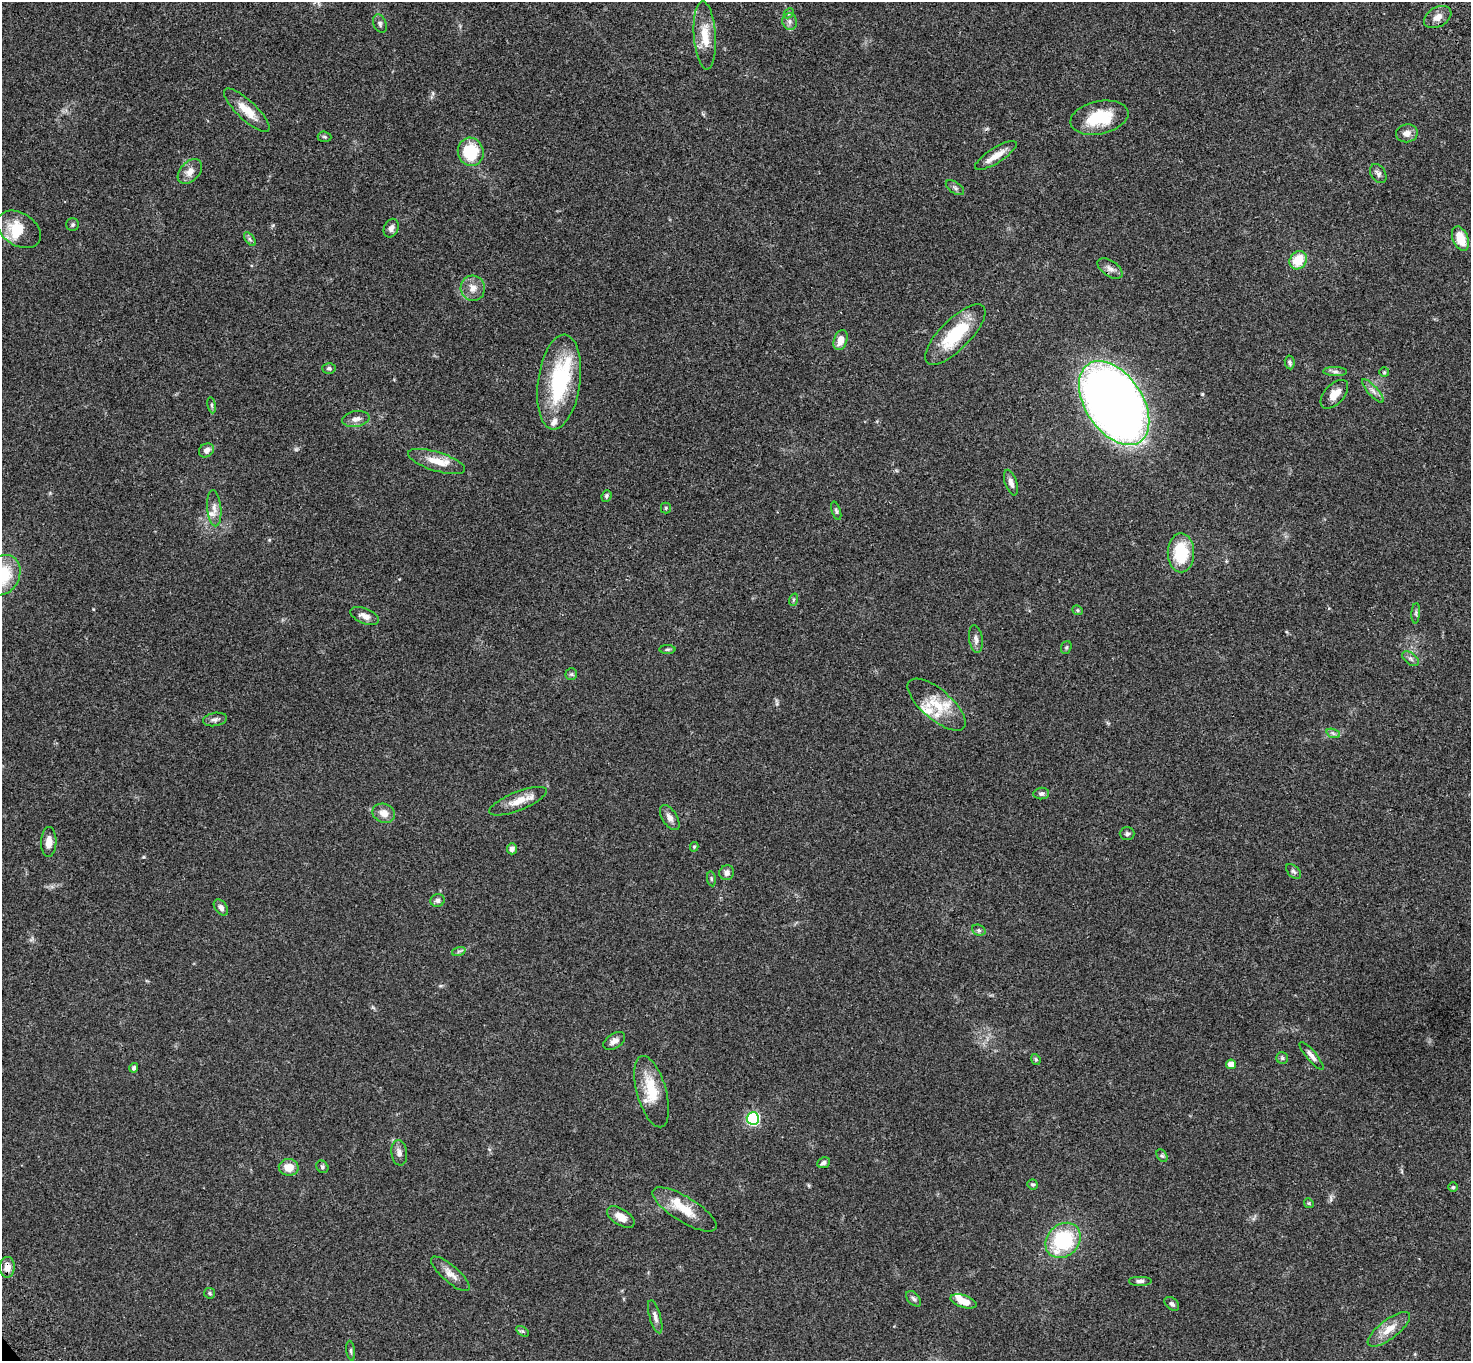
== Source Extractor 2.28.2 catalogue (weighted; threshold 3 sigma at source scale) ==
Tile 10 of 4 x 4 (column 2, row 3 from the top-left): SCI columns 1572-3040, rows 1599-2957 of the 6087 x 6054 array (HDU 1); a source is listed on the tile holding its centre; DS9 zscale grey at full resolution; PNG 1473 x 1363 px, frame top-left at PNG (2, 2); each listed source drawn as its Kron ellipse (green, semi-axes under 4 px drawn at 4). Shown black and unused: <1% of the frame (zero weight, under 3 of 4 exposures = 6% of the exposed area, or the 3 px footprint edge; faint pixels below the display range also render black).
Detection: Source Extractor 2.28.2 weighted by HDU 2 'WHT'; one run over the whole footprint, this tile lists its part. Background 0.0576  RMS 0.0056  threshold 0.0253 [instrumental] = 3 sigma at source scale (4.5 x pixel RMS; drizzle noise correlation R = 1.50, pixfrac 1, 0.05/0.05 arcsec/px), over >= 5 px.
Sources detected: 111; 1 too faint to see at this stretch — neither listed nor drawn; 10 inside a brighter listed object's ellipse — not listed separately; the other 100 listed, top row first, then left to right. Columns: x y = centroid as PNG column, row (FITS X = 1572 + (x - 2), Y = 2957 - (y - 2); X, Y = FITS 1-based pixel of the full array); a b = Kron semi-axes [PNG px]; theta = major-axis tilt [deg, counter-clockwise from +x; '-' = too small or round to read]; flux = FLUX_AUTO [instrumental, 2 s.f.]
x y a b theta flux
789 13 6 4 44 0.78
1438 17 15 9 30 4.2
790 21 8 7 - 1.9
380 24 9 6 -67 1.4
705 35 34 11 -86 12
247 110 30 9 -43 10
1099 118 29 16 12 22
1407 133 11 9 8 3.5
324 137 7 5 -4 0.97
471 152 14 13 - 24
996 155 24 7 32 6.9
190 171 14 9 47 4.7
1378 174 10 7 -59 1.9
955 188 10 5 -35 1.4
73 225 6 6 - 1.1
391 228 10 7 67 2.2
19 229 24 16 -32 13
250 239 8 4 -53 1.1
1460 239 13 7 -67 11
1298 260 9 8 - 13
1110 269 14 7 -34 2.9
473 288 13 12 - 4.9
955 335 40 15 45 26
840 340 10 6 71 5.4
1290 362 7 5 -81 1.3
329 368 6 5 - 1.1
1335 372 12 4 0 1.6
1384 372 5 5 - 0.6
559 382 48 21 82 49
1373 391 15 5 -48 2.4
1334 394 17 10 46 6.2
1114 403 47 28 -56 530
212 405 8 4 -82 0.87
356 419 14 8 8 3.3
206 450 8 6 35 2.8
437 461 30 9 -17 9.7
1011 483 13 6 -71 2.6
606 496 6 5 - 1
214 508 18 7 -85 3.8
666 508 5 5 - 0.69
836 511 10 4 -72 1.1
1181 553 19 13 -89 22
3 575 21 17 62 23
793 600 6 4 71 0.75
1078 610 6 4 -22 0.72
1416 613 10 4 86 1
365 616 15 7 -23 3.8
976 639 14 6 -81 2.5
1066 647 7 5 68 0.87
667 649 8 4 0 0.86
1410 659 9 5 -38 1.5
571 674 6 6 - 0.97
937 705 36 15 -41 16
215 719 12 6 9 2.1
1333 733 7 4 -19 1.1
1041 794 8 5 7 1.5
518 801 31 9 22 7.9
384 813 11 9 -20 4.4
670 817 14 7 -57 3
1127 834 7 6 - 1.3
49 842 15 7 88 4.7
694 847 5 4 - 0.8
512 849 5 5 - 2
1293 871 9 5 -44 1.4
727 873 7 7 - 2
711 879 7 3 -82 0.73
437 900 7 6 - 1.6
221 907 9 6 -52 2.1
979 930 7 5 -21 1.1
459 951 7 4 19 1
614 1041 12 7 34 3
1311 1056 17 5 -50 2.8
1282 1058 6 6 - 0.97
1036 1059 6 4 -68 0.79
1231 1064 5 4 - 6.1
134 1068 5 4 - 1.2
652 1092 37 14 -74 16
753 1118 6 6 - 70
399 1153 13 8 -83 2.6
1162 1156 7 5 -62 0.93
823 1163 6 5 - 1.7
289 1167 10 8 -3 6.4
322 1167 7 5 -49 1
1033 1184 5 5 - 0.91
1453 1187 5 5 - 0.82
1309 1203 5 4 - 0.64
684 1209 37 12 -32 13
621 1217 15 8 -31 5.3
1063 1240 19 16 46 41
7 1267 10 7 87 4.3
450 1274 24 8 -41 4.7
1140 1281 12 5 0 1.7
210 1293 6 5 - 0.97
914 1299 9 5 -47 1.4
963 1301 14 6 -17 6.7
1172 1304 8 5 -43 1.3
655 1317 17 5 -74 2.6
1389 1329 25 9 37 7.7
522 1331 7 4 -31 0.89
351 1351 10 4 -82 0.96
Overlapping masked pixels (flux is a lower limit): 2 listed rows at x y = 1114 403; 7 1267
Isophote crosses this tile's border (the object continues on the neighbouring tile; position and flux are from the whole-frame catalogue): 1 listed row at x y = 3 575